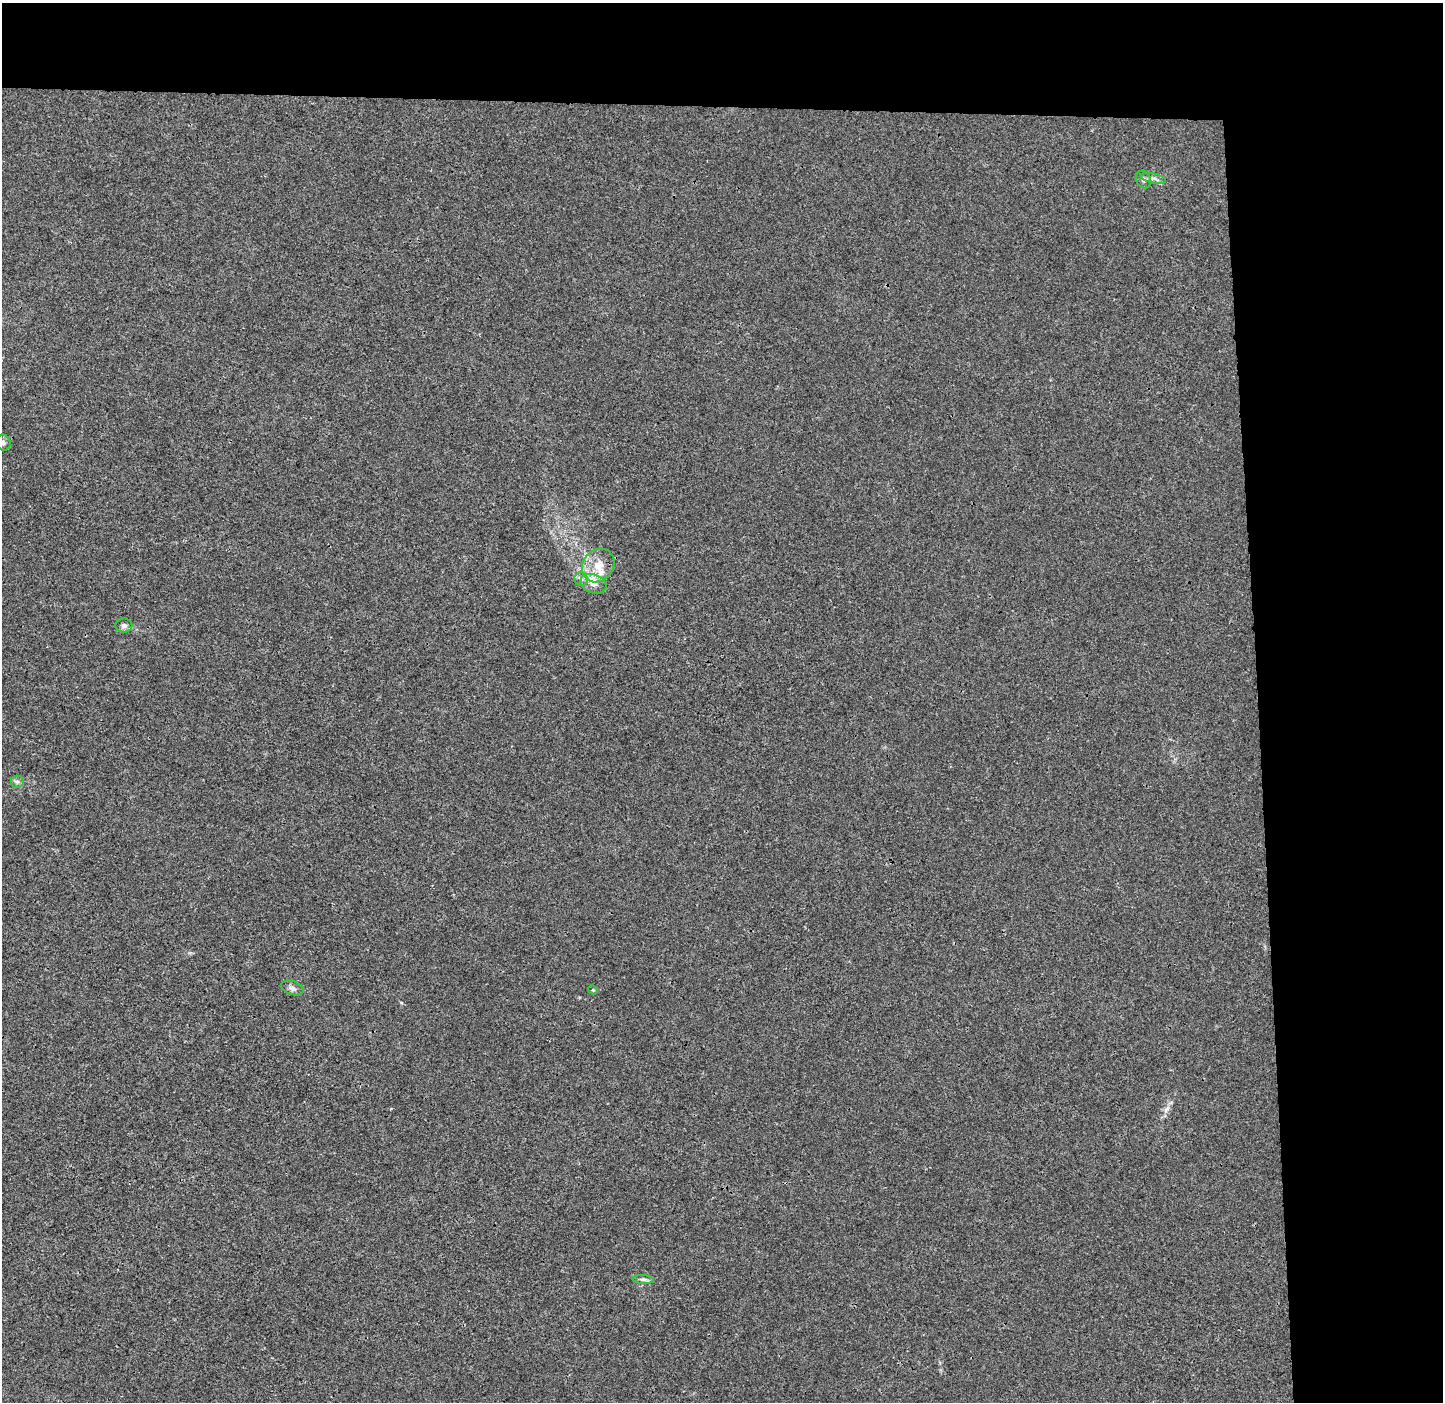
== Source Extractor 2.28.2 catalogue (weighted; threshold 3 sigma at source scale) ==
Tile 3 of 3 x 3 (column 3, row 1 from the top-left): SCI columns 2954-4394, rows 2808-4207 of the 4465 x 4207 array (HDU 1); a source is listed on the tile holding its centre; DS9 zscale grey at full resolution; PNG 1445 x 1404 px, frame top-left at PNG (2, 3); each listed source drawn as its Kron ellipse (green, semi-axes under 4 px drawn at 4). Shown black and unused: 19% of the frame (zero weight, under 3 of 4 exposures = <1% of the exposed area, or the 3 px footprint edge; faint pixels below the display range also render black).
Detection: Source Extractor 2.28.2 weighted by HDU 2 'WHT'; one run over the whole footprint, this tile lists its part. Background 6.43e-04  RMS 0.0028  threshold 0.0126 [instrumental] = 3 sigma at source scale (4.5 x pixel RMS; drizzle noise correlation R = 1.50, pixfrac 1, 0.0396/0.0396 arcsec/px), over >= 5 px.
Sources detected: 12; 1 inside a brighter listed object's ellipse — not listed separately; the other 11 listed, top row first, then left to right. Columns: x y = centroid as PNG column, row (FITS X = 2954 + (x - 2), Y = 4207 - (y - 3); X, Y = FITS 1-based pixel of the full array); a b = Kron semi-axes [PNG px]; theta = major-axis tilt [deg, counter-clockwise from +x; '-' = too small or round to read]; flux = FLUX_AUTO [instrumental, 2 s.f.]
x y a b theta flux
1153 178 13 5 -12 1
1143 179 9 7 -65 0.98
3 443 8 7 - 1.1
598 565 18 15 50 5.4
581 579 7 6 - 0.95
593 584 13 9 -22 2.4
124 625 8 7 - 0.96
17 782 6 6 - 0.67
292 988 11 6 -20 1
593 990 5 4 - 0.25
643 1279 11 4 -5 0.78
Isophote crosses this tile's border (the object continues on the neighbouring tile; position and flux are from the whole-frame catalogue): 1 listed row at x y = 3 443